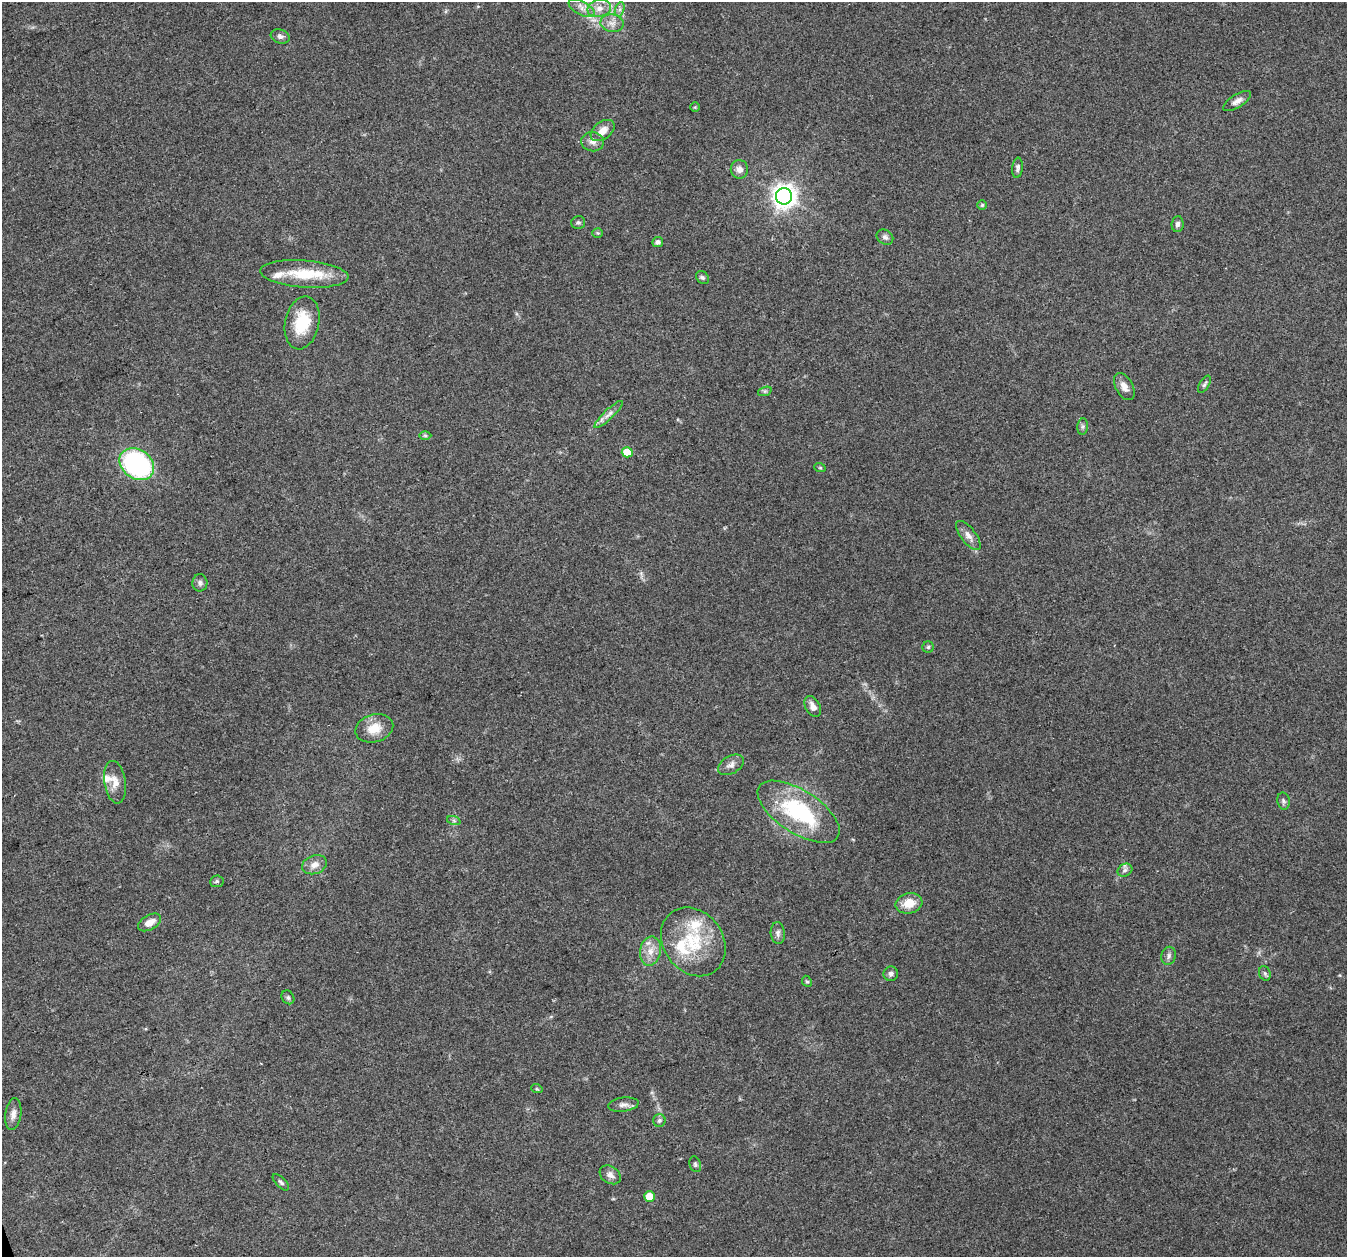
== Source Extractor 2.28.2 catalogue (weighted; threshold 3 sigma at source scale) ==
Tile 7 of 4 x 4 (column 3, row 2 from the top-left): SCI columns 2692-4036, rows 2631-3885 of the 5380 x 5206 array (HDU 1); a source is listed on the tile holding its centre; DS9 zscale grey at full resolution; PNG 1349 x 1259 px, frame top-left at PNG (2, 2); each listed source drawn as its Kron ellipse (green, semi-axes under 4 px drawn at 4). Shown black and unused: <1% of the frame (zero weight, under 3 of 4 exposures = <1% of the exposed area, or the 3 px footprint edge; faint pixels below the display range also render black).
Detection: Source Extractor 2.28.2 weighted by HDU 2 'WHT'; one run over the whole footprint, this tile lists its part. Background 0.0848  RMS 0.005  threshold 0.0225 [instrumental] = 3 sigma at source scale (4.5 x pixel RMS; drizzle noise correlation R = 1.50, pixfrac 1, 0.0396/0.0396 arcsec/px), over >= 5 px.
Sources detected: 67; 6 inside a brighter listed object's ellipse — not listed separately; the other 61 listed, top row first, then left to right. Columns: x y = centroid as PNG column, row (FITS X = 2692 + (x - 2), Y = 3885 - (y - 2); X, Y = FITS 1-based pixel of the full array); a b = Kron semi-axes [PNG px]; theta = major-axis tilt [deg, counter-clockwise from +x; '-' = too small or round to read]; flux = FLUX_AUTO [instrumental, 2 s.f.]
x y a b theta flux
582 8 14 6 -27 3.2
599 8 12 8 13 4.2
620 9 7 4 72 1.4
612 23 11 9 -10 3.4
280 36 10 7 -19 1.8
1237 101 16 6 32 2.9
695 107 5 5 - 0.6
603 131 13 8 37 5
593 142 11 9 -7 2.9
1018 168 10 5 84 1.3
739 169 9 8 - 3
784 196 8 8 - 420
982 205 5 5 - 0.71
578 222 7 6 - 1.2
1177 224 8 6 83 1.6
598 233 5 4 - 0.68
885 237 9 7 -34 1.7
658 242 5 5 - 1.9
304 274 44 13 -4 19
702 277 7 5 -42 1.1
302 323 27 17 78 19
1204 384 10 4 59 1.1
1124 387 15 8 -62 3.9
765 391 7 4 18 0.88
609 414 19 5 43 2.9
1083 426 8 5 84 1.1
425 436 6 4 -1 0.78
627 452 5 5 - 9.5
137 464 18 14 -36 83
820 468 6 3 -19 0.52
968 535 17 7 -52 3.4
200 583 8 7 - 1.5
928 647 5 5 - 0.89
813 706 11 7 -62 3.1
374 728 19 13 16 9
731 765 14 8 30 2.7
115 782 21 10 -82 5.3
1283 801 9 6 -80 1.2
799 812 47 21 -33 47
454 821 7 4 -19 0.94
314 865 12 9 21 3.8
1125 870 8 6 29 1.5
217 881 7 5 7 0.88
909 903 13 10 14 8.1
149 922 12 7 29 4.2
778 933 11 7 -86 1.9
693 942 36 29 -54 30
650 951 15 10 78 5.6
1169 956 9 7 76 1.6
1265 973 7 5 -69 1.1
891 974 7 7 - 1.7
807 981 6 4 -65 0.73
288 997 7 6 - 1
537 1089 6 3 -18 0.47
623 1105 15 7 7 2.5
13 1114 16 8 82 3.2
659 1120 6 6 - 1.2
695 1164 8 5 -71 0.99
610 1175 11 8 -34 2.8
281 1182 10 5 -45 1.2
649 1196 5 5 - 6.3
Isophote crosses this tile's border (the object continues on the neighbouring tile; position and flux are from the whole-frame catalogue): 1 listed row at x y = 599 8